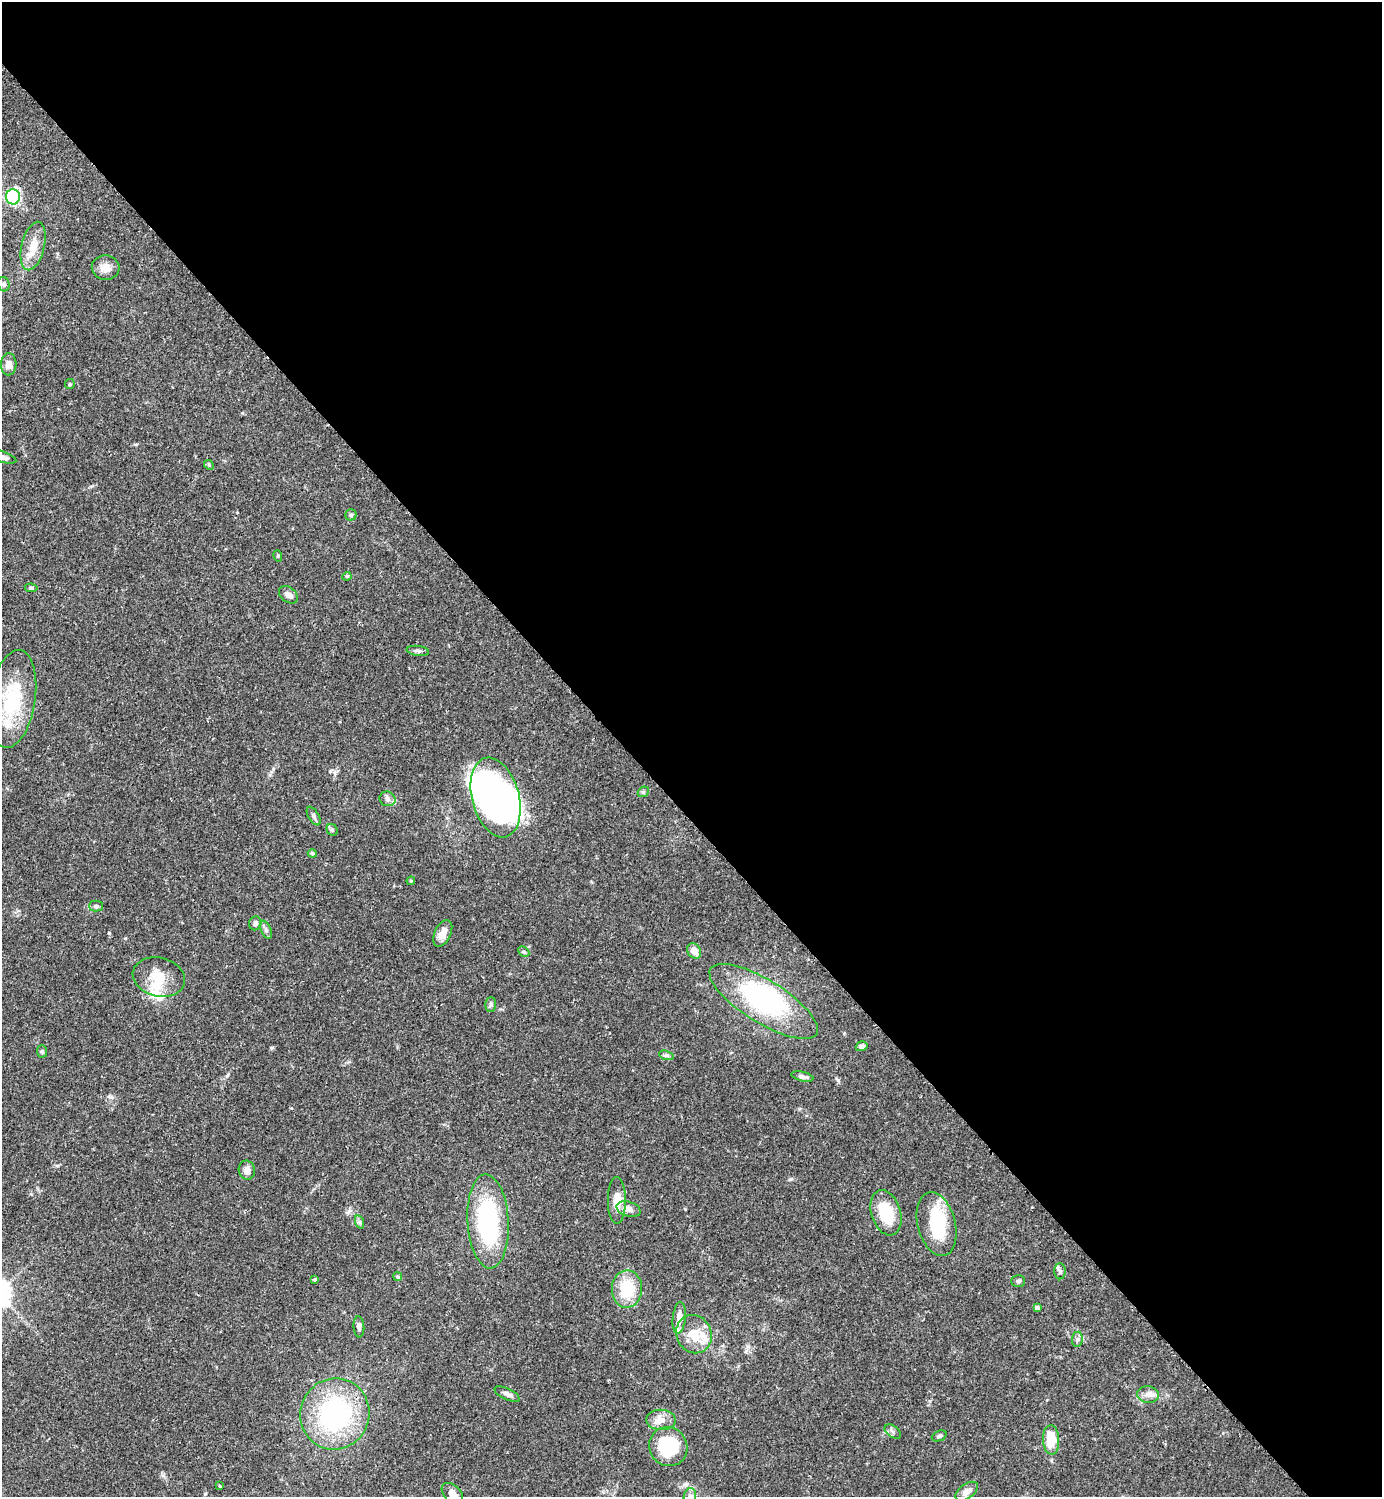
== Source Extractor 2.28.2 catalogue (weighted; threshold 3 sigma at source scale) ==
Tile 8 of 4 x 4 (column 4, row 2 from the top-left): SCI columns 4484-5863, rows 3034-4528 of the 6066 x 6070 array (HDU 1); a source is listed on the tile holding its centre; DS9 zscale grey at full resolution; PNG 1384 x 1499 px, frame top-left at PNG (2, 2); each listed source drawn as its Kron ellipse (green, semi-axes under 4 px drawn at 4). Shown black and unused: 55% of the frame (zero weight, under 2 of 3 exposures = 3% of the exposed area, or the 3 px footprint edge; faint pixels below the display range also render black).
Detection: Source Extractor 2.28.2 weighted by HDU 2 'WHT'; one run over the whole footprint, this tile lists its part. Background 0.0889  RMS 0.0056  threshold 0.0254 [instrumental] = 3 sigma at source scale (4.5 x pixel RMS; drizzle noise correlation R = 1.50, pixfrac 1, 0.05/0.05 arcsec/px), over >= 5 px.
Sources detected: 76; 6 inside a brighter object's white glare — neither listed nor drawn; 6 inside a brighter listed object's ellipse — not listed separately; the other 64 listed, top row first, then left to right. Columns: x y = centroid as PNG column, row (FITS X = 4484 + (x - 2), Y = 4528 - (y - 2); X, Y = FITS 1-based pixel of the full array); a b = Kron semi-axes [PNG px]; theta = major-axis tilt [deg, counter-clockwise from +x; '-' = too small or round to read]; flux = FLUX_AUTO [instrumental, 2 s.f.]
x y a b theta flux
13 197 7 7 - 48
33 246 25 11 76 9.4
106 267 14 12 -4 4.9
4 284 7 6 - 1.6
9 364 11 8 88 4.1
70 384 5 4 - 0.66
2 457 14 5 -16 2.6
209 465 5 4 - 0.6
351 515 5 5 - 0.88
278 556 6 3 -73 0.55
347 576 4 4 - 0.58
31 588 6 4 -8 0.82
288 595 10 7 -41 2.4
418 651 11 5 -8 1.5
12 699 49 23 81 34
643 792 6 4 43 0.79
496 797 41 23 -75 95
387 799 8 7 - 1.7
314 816 10 5 -59 1.6
332 830 6 5 - 0.95
312 853 4 4 - 2.2
411 881 4 3 - 0.55
96 906 7 5 0 1.1
255 923 7 6 - 1.8
266 930 9 5 -64 1.4
443 933 14 8 64 5.4
694 951 8 6 -58 5.1
524 952 6 4 -44 0.79
159 977 26 19 -14 13
764 1001 62 21 -32 68
491 1005 7 5 88 1.2
862 1046 6 5 - 1.7
42 1051 6 5 - 0.85
666 1055 7 4 -18 1.2
802 1077 11 4 -14 1.9
247 1170 9 8 - 2.9
617 1200 23 9 -89 7.9
629 1209 12 7 -17 3.5
886 1213 23 14 -72 19
488 1221 47 20 -87 64
360 1222 7 4 -71 1
937 1224 33 19 -75 29
1060 1271 8 6 90 1.3
398 1277 4 4 - 1.2
315 1279 4 3 - 0.72
1018 1281 7 5 0 0.99
627 1289 19 15 88 18
1037 1308 4 4 - 2
679 1318 16 6 84 5.7
359 1327 10 5 -86 1.7
694 1334 19 17 -64 12
1077 1339 7 5 84 1.5
507 1394 14 5 -26 2.2
1148 1394 11 8 -9 3.2
335 1414 36 34 70 85
661 1420 15 10 -4 5.4
893 1432 9 6 -38 1.5
939 1436 8 5 23 1.1
1051 1440 15 8 -87 16
668 1446 20 19 - 31
220 1486 3 3 - 0.81
967 1491 13 7 36 4.1
452 1494 13 8 -45 4.6
690 1496 8 6 76 1.8
Isophote crosses this tile's border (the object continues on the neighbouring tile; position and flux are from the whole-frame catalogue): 3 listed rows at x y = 2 457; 452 1494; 690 1496
Unlisted compact peaks at least as high as the median listed source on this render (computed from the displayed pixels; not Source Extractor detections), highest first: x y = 109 933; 271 1048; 838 1080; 791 1179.